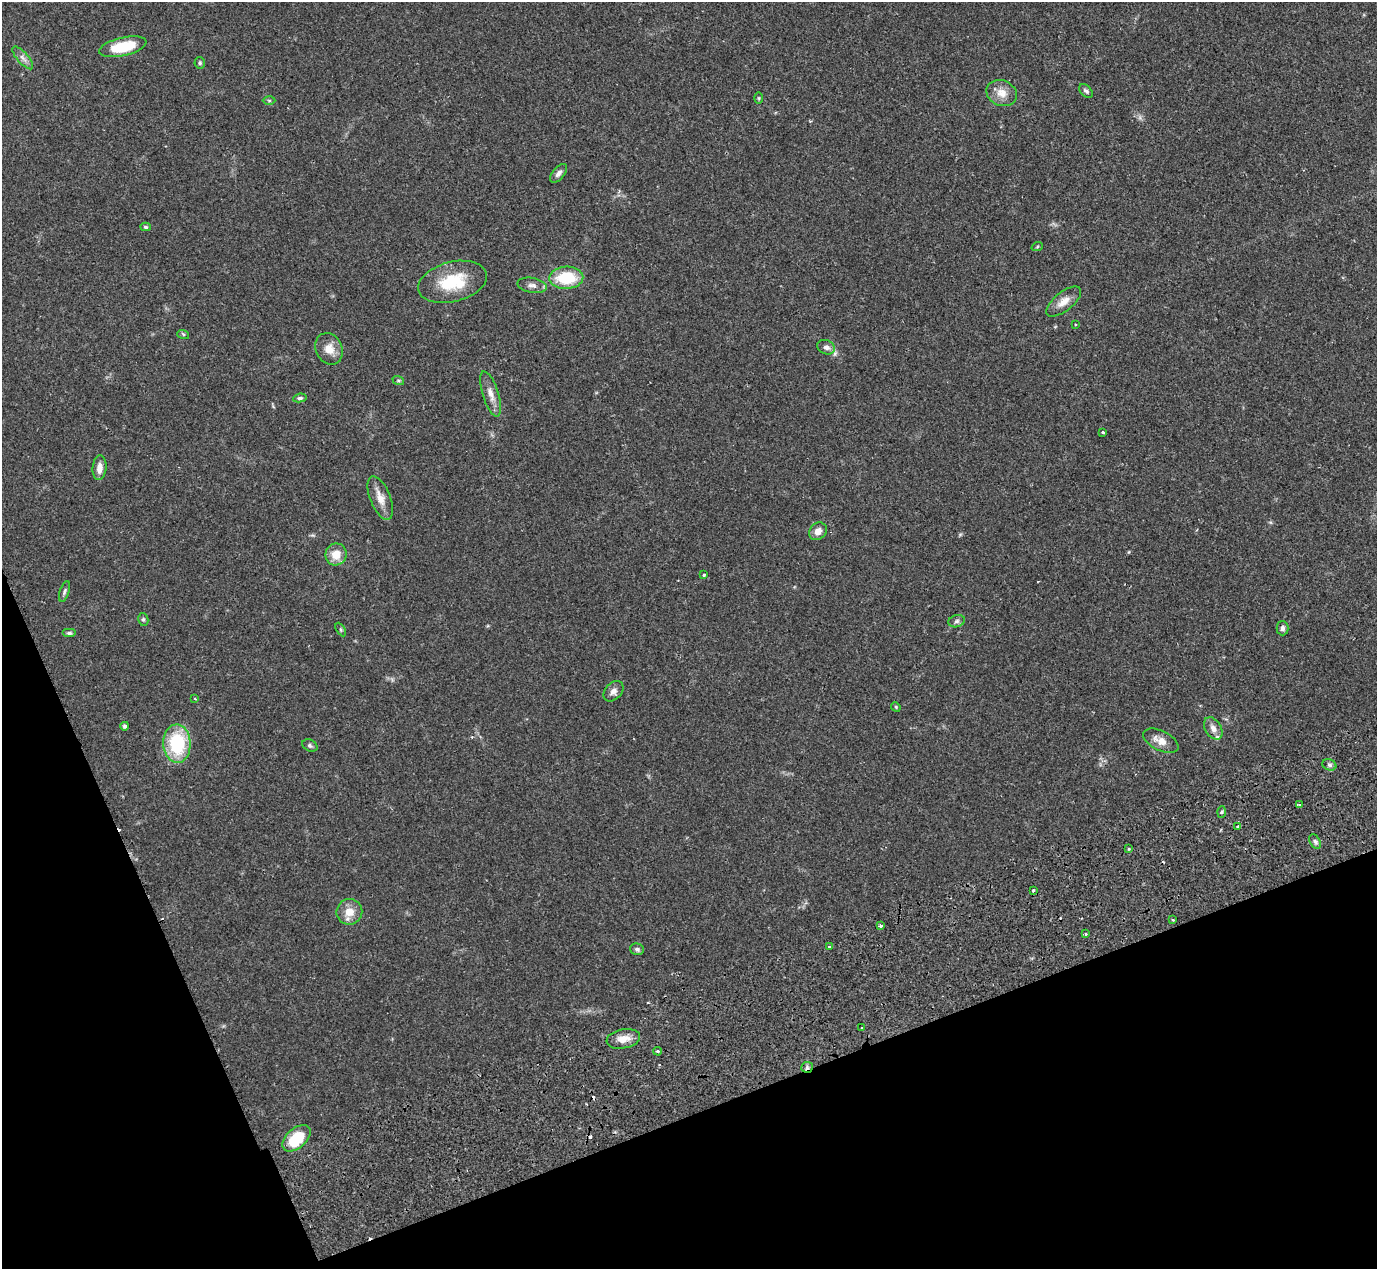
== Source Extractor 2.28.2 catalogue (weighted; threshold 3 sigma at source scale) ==
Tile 14 of 4 x 4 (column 2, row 4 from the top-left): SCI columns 1525-2899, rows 291-1557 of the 5747 x 5795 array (HDU 1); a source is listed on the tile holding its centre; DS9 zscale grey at full resolution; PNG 1379 x 1271 px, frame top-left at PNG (2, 2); each listed source drawn as its Kron ellipse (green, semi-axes under 4 px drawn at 4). Shown black and unused: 19% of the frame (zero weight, under 2 of 3 exposures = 9% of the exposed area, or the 3 px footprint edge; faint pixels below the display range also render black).
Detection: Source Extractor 2.28.2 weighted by HDU 2 'WHT'; one run over the whole footprint, this tile lists its part. Background 0.0827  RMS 0.0057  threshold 0.0258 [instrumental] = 3 sigma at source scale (4.5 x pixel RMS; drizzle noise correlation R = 1.50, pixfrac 1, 0.05/0.05 arcsec/px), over >= 5 px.
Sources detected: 63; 3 cosmic-ray / hot-pixel residue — neither listed nor drawn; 1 inside a brighter listed object's ellipse — not listed separately; the other 59 listed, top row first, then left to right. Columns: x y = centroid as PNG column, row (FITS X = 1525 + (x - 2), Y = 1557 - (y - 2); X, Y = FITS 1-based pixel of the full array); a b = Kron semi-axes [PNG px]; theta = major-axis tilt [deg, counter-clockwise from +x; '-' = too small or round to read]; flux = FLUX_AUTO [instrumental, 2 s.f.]
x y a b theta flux
123 47 24 9 13 21
23 58 14 5 -49 2.7
200 63 6 5 - 1
1086 91 8 5 -42 1.5
1002 93 16 12 -24 6.5
759 98 5 3 - 0.59
269 100 6 4 -1 0.76
558 173 11 6 50 2.4
145 227 5 4 - 0.85
1037 247 6 3 20 0.67
566 278 17 11 2 24
452 282 35 20 14 25
532 285 15 7 -10 2.9
1064 302 21 9 38 6
1075 324 3 3 - 0.53
183 334 6 4 -18 0.72
826 347 9 7 -21 2.5
329 349 16 13 -65 6.5
398 380 6 4 -18 0.75
491 394 23 8 -73 5.2
300 398 7 4 7 1.1
1103 432 3 3 - 1.7
99 468 12 7 85 4.3
380 498 23 10 -68 6.7
818 531 9 8 - 4
336 554 11 10 - 7.8
704 575 3 2 - 0.67
64 591 11 4 73 1.3
143 619 6 5 - 1
957 621 8 6 17 1.6
1282 628 7 6 - 1.6
341 630 7 4 -59 0.88
69 633 7 4 0 1.2
613 691 11 8 47 3.1
195 699 4 2 - 0.47
896 707 5 4 - 0.6
125 726 4 4 - 1.2
1213 728 12 8 -59 3.4
1161 741 19 10 -26 5.7
177 744 19 13 -87 37
310 745 8 5 -28 1.2
1329 765 7 5 -23 1.4
1299 804 4 2 - 0.6
1222 812 6 4 87 0.81
1238 827 3 2 - 1
1315 841 8 5 -63 1.4
1129 849 4 2 - 0.6
1033 890 3 3 - 2.1
349 912 13 12 - 7.4
1173 920 3 3 - 0.67
881 926 3 3 - 2.3
1085 934 3 2 - 0.78
829 947 3 3 - 0.67
637 949 7 6 - 1.5
862 1028 3 3 - 0.77
623 1039 17 9 11 6.1
658 1051 4 3 - 0.78
807 1067 6 5 - 1.5
297 1138 16 10 41 21
Overlapping masked pixels (flux is a lower limit): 1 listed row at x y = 807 1067